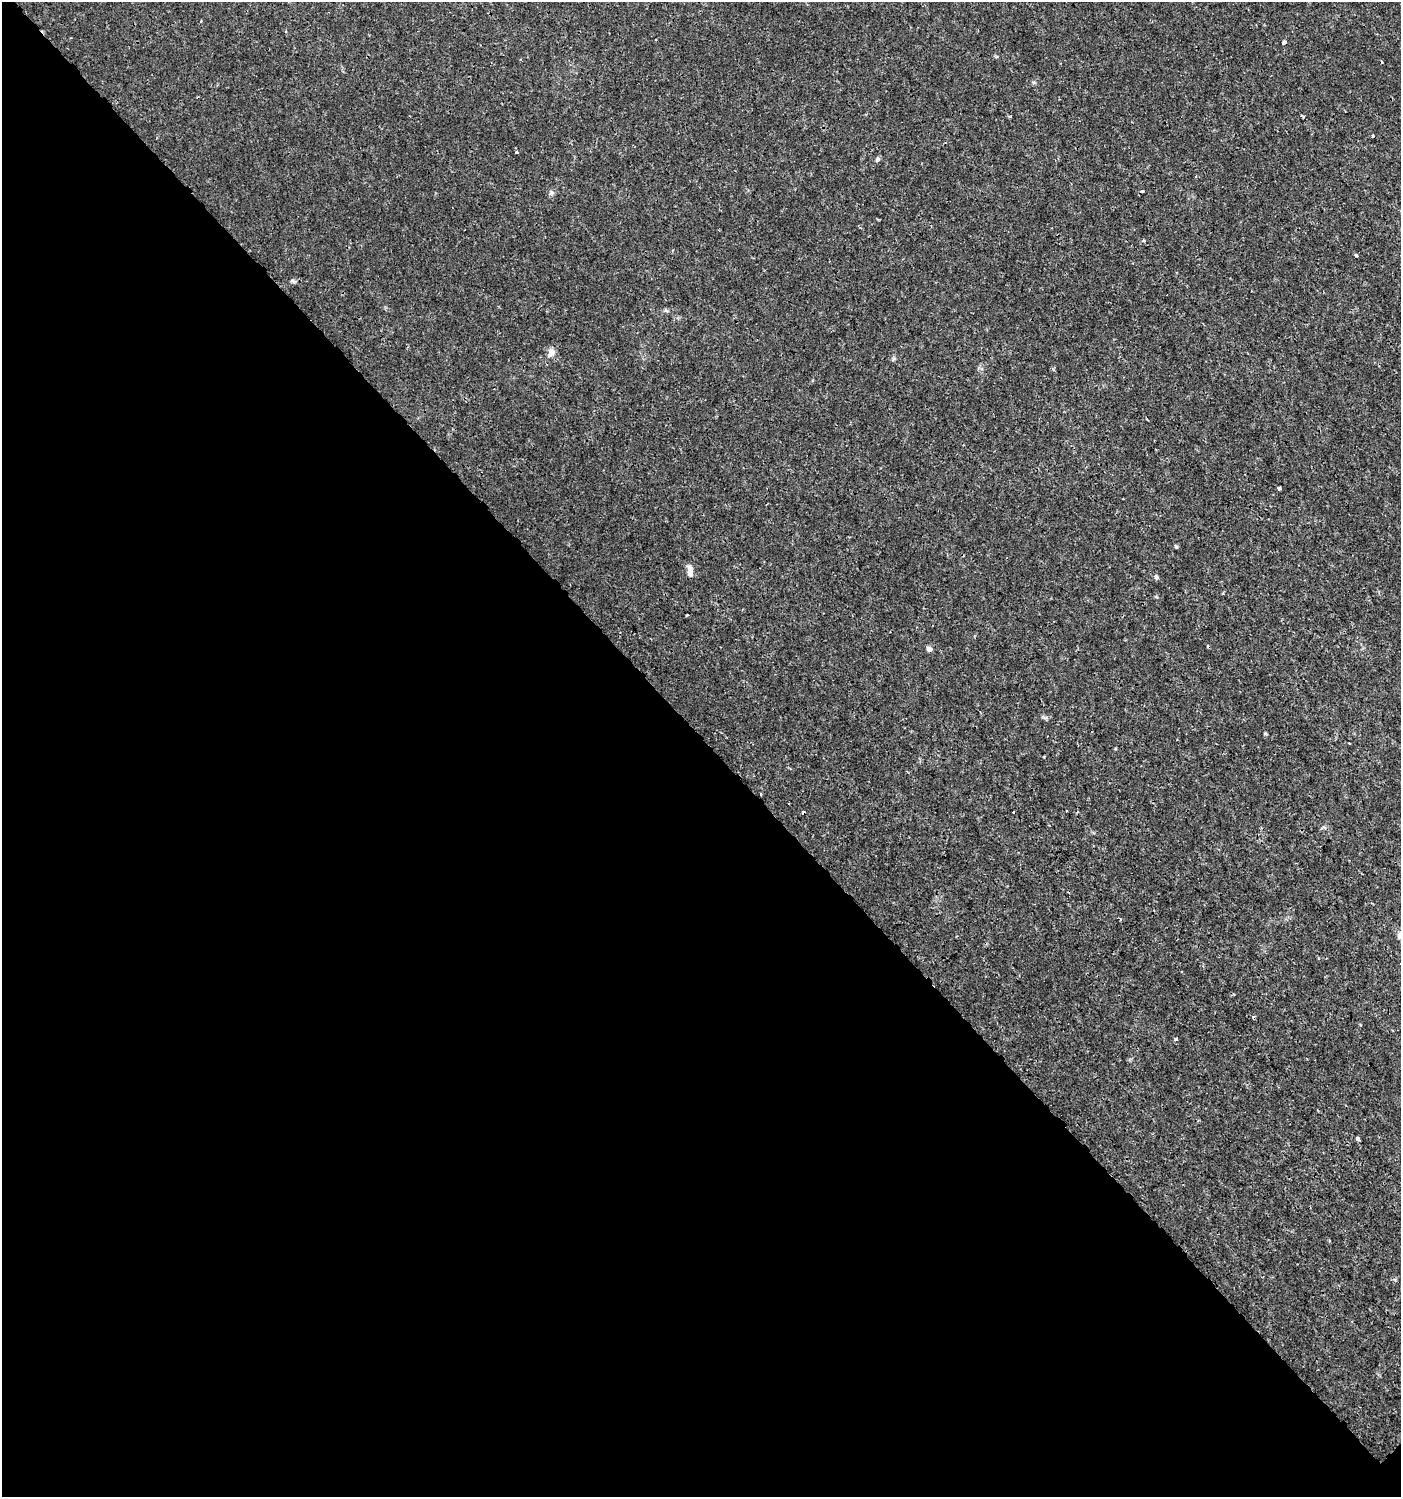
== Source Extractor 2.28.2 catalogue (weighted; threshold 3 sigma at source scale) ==
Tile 9 of 4 x 4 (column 1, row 3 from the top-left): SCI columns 199-1597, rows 1545-3039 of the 6057 x 6072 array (HDU 1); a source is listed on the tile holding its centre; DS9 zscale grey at full resolution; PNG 1403 x 1499 px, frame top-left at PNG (2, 2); no overlay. Shown black and unused: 51% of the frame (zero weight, under 3 of 4 exposures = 5% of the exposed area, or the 3 px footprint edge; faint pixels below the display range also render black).
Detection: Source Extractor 2.28.2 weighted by HDU 2 'WHT'; one run over the whole footprint, this tile lists its part. Background 0.00101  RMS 7.8e-04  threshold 0.0035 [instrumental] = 3 sigma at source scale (4.5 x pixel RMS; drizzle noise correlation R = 1.50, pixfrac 1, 0.0396/0.0396 arcsec/px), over >= 5 px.
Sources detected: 24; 2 cosmic-ray / hot-pixel residue — not listed; the other 22 listed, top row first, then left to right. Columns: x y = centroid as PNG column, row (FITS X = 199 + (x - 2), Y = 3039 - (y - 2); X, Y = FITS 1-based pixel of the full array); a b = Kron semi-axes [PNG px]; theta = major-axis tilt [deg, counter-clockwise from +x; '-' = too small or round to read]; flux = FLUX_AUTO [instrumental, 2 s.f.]
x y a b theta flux
1284 42 4 3 - 0.35
1009 116 4 3 - 0.089
517 152 3 3 - 0.16
877 159 7 5 23 0.15
1143 191 3 3 - 0.079
551 192 6 5 - 0.17
1144 241 4 3 - 0.076
1356 255 3 3 - 0.18
293 281 8 3 -45 0.12
666 310 6 4 -20 0.12
551 352 11 8 78 0.49
1279 488 3 3 - 0.28
1176 546 5 4 - 0.11
690 571 14 6 -85 0.44
1156 577 7 5 -67 0.14
687 615 3 2 - 0.078
929 649 7 6 - 0.24
803 812 3 3 - 0.25
1013 812 3 2 - 0.056
1400 935 8 6 78 0.24
1175 1039 5 4 - 0.096
1357 1139 4 3 - 0.21
Overlapping masked pixels (flux is a lower limit): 1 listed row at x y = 803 812
Isophote crosses this tile's border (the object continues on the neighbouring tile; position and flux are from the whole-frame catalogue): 1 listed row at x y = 1400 935